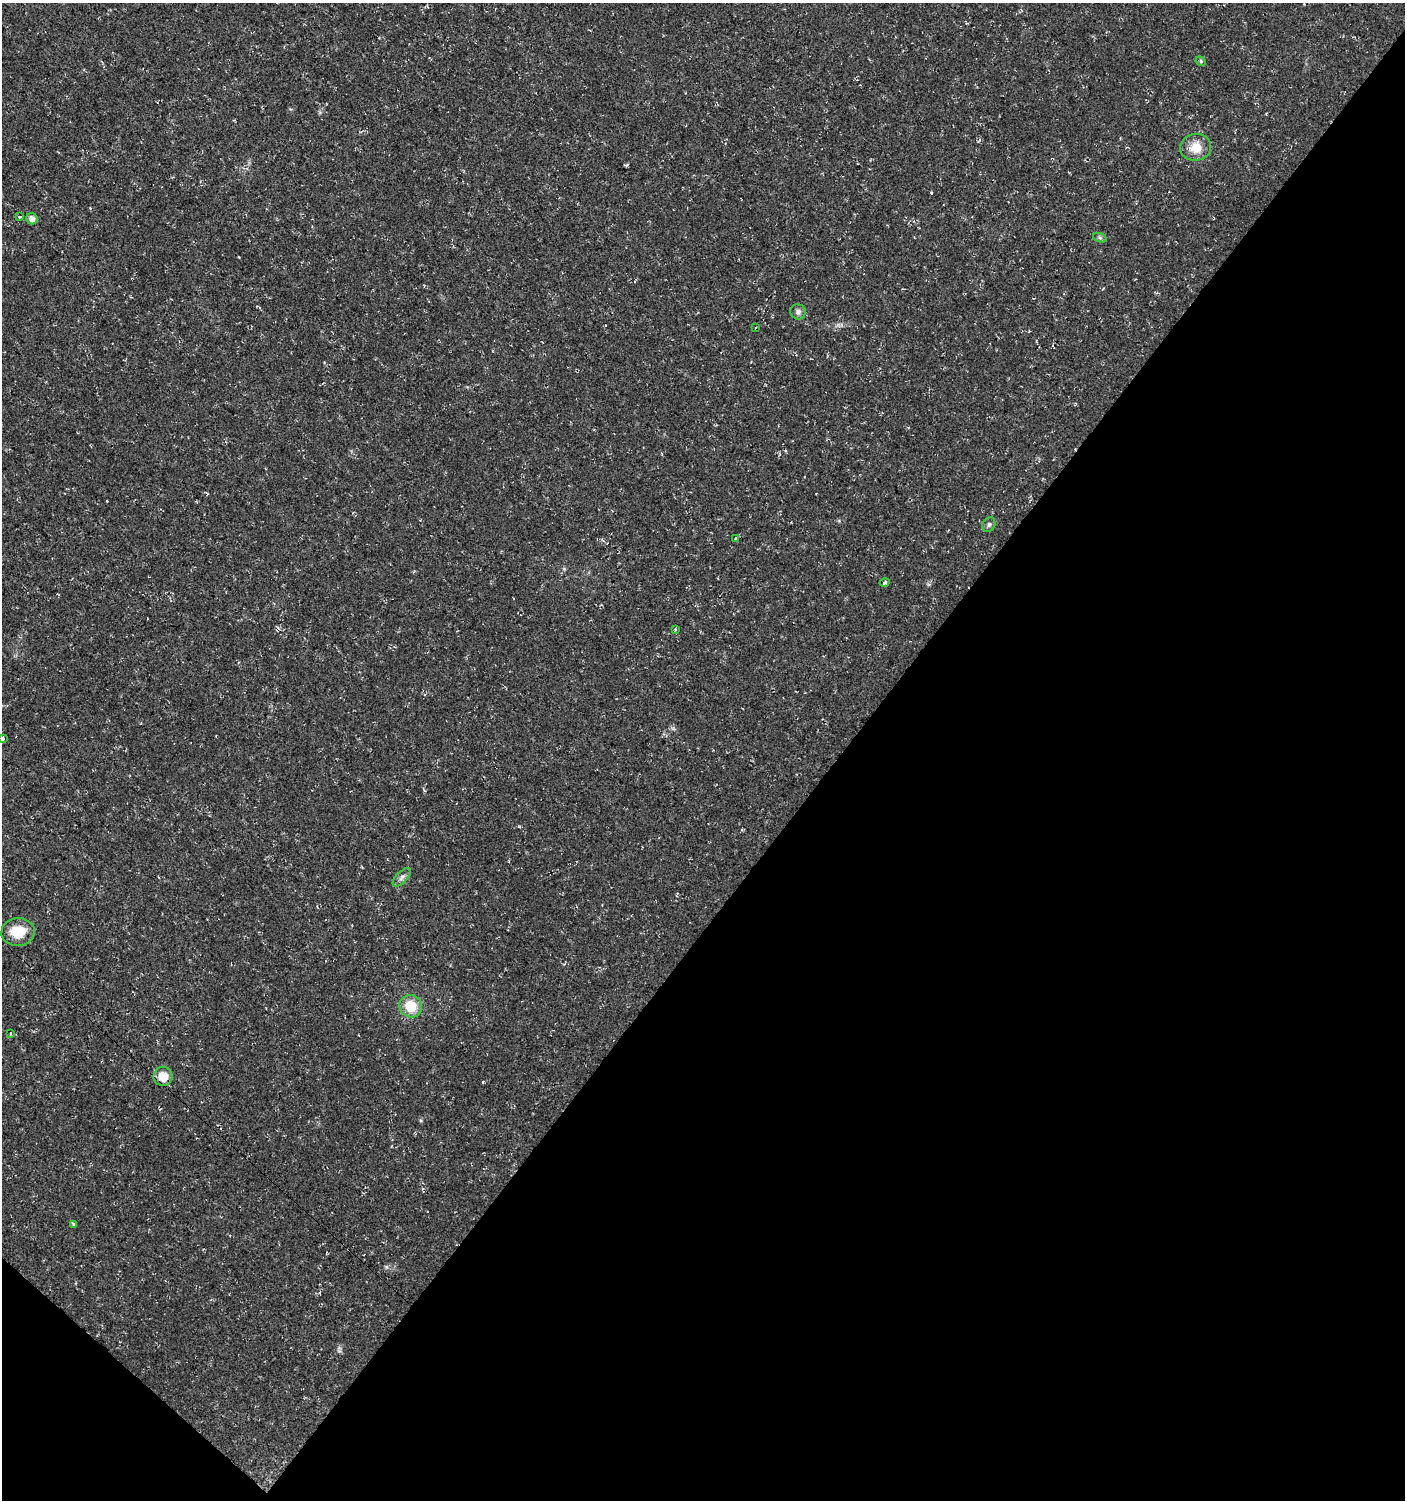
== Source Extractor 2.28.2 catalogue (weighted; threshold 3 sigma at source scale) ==
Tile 15 of 4 x 4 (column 3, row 4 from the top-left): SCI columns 3045-4447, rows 2-1499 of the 6029 x 6004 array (HDU 1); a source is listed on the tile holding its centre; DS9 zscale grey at full resolution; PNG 1407 x 1502 px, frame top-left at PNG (2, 3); each listed source drawn as its Kron ellipse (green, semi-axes under 4 px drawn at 4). Shown black and unused: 42% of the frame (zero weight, under 3 of 4 exposures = <1% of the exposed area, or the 3 px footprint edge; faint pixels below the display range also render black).
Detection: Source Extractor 2.28.2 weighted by HDU 2 'WHT'; one run over the whole footprint, this tile lists its part. Background 0.0176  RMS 0.0035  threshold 0.0156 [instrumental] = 3 sigma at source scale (4.5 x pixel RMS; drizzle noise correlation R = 1.50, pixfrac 1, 0.0396/0.0396 arcsec/px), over >= 5 px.
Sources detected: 20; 2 cosmic-ray / hot-pixel residue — neither listed nor drawn; the other 18 listed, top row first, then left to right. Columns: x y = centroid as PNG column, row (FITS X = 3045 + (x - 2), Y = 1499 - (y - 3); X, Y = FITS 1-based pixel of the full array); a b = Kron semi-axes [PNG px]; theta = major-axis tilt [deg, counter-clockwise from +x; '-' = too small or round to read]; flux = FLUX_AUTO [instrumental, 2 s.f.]
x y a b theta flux
1201 61 5 4 - 0.55
1196 147 15 13 8 5.7
19 217 3 3 - 0.73
32 219 6 5 - 1.8
1100 238 7 4 -19 0.65
798 312 8 7 - 1.2
756 328 3 2 - 0.32
989 524 8 6 58 0.95
736 539 3 3 - 1.3
885 582 5 4 - 0.67
675 629 4 3 - 0.29
2 738 4 3 - 1.4
402 877 12 5 46 1.3
18 932 17 14 4 8
411 1006 11 11 - 8.5
11 1033 4 2 - 0.29
163 1076 10 9 - 5.2
74 1224 4 3 - 2.3
Overlapping masked pixels (flux is a lower limit): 1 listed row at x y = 163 1076
Isophote crosses this tile's border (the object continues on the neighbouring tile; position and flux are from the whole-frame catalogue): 1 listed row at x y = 2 738